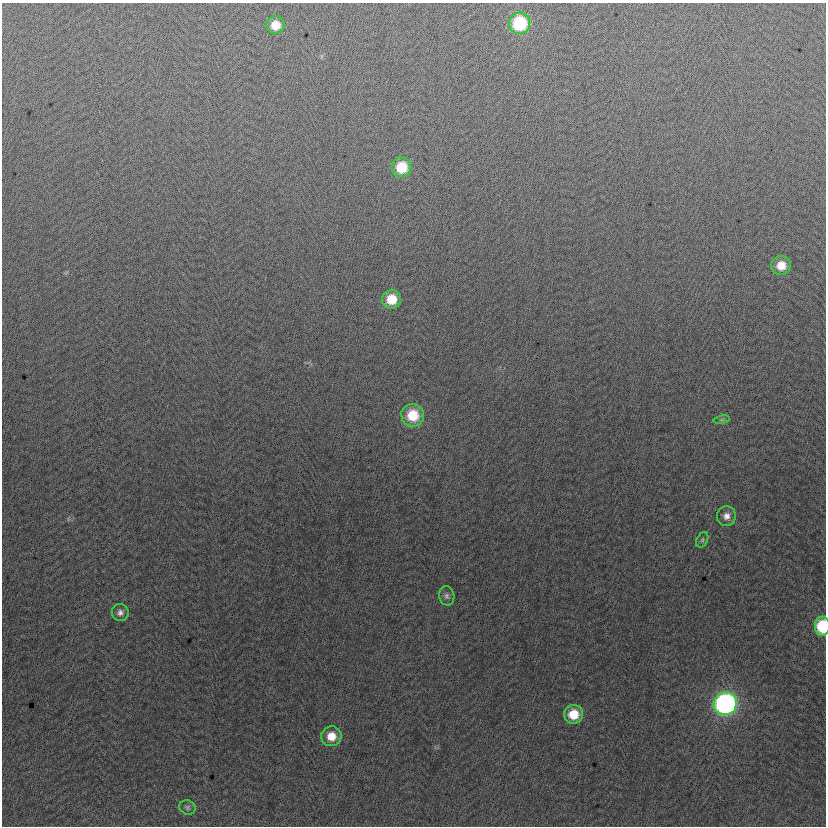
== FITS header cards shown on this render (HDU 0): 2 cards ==
NAXIS1  =                  824
NAXIS2  =                  824

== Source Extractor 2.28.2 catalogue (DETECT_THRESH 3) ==
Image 824 x 824 px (HDU 0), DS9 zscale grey, 1 PNG px = 1 image px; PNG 828 x 828 px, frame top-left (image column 1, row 824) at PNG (2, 3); each listed source drawn as its Kron ellipse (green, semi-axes under 4 px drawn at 4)
Background -6.33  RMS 13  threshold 37.7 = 3 sigma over >= 5 px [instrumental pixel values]
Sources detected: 16; all 16 listed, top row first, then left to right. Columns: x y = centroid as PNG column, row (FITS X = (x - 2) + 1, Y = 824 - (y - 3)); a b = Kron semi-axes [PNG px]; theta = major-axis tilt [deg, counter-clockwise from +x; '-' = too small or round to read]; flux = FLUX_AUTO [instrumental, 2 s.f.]
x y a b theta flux
520 23 10 10 - 62000
275 25 9 9 - 13000
401 167 10 10 - 26000
781 266 10 9 - 13000
391 299 9 9 - 20000
413 415 11 11 - 27000
722 420 8 4 8 1500
726 516 10 9 - 5800
702 540 8 5 61 1700
447 596 9 7 -77 2900
120 613 9 8 - 3800
822 626 9 7 -90 44000
725 704 12 11 - 280000
573 714 9 9 - 19000
331 736 10 10 - 13000
187 807 8 7 - 2300
At the frame edge (FLAGS 8, measured only in part): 1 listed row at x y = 822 626